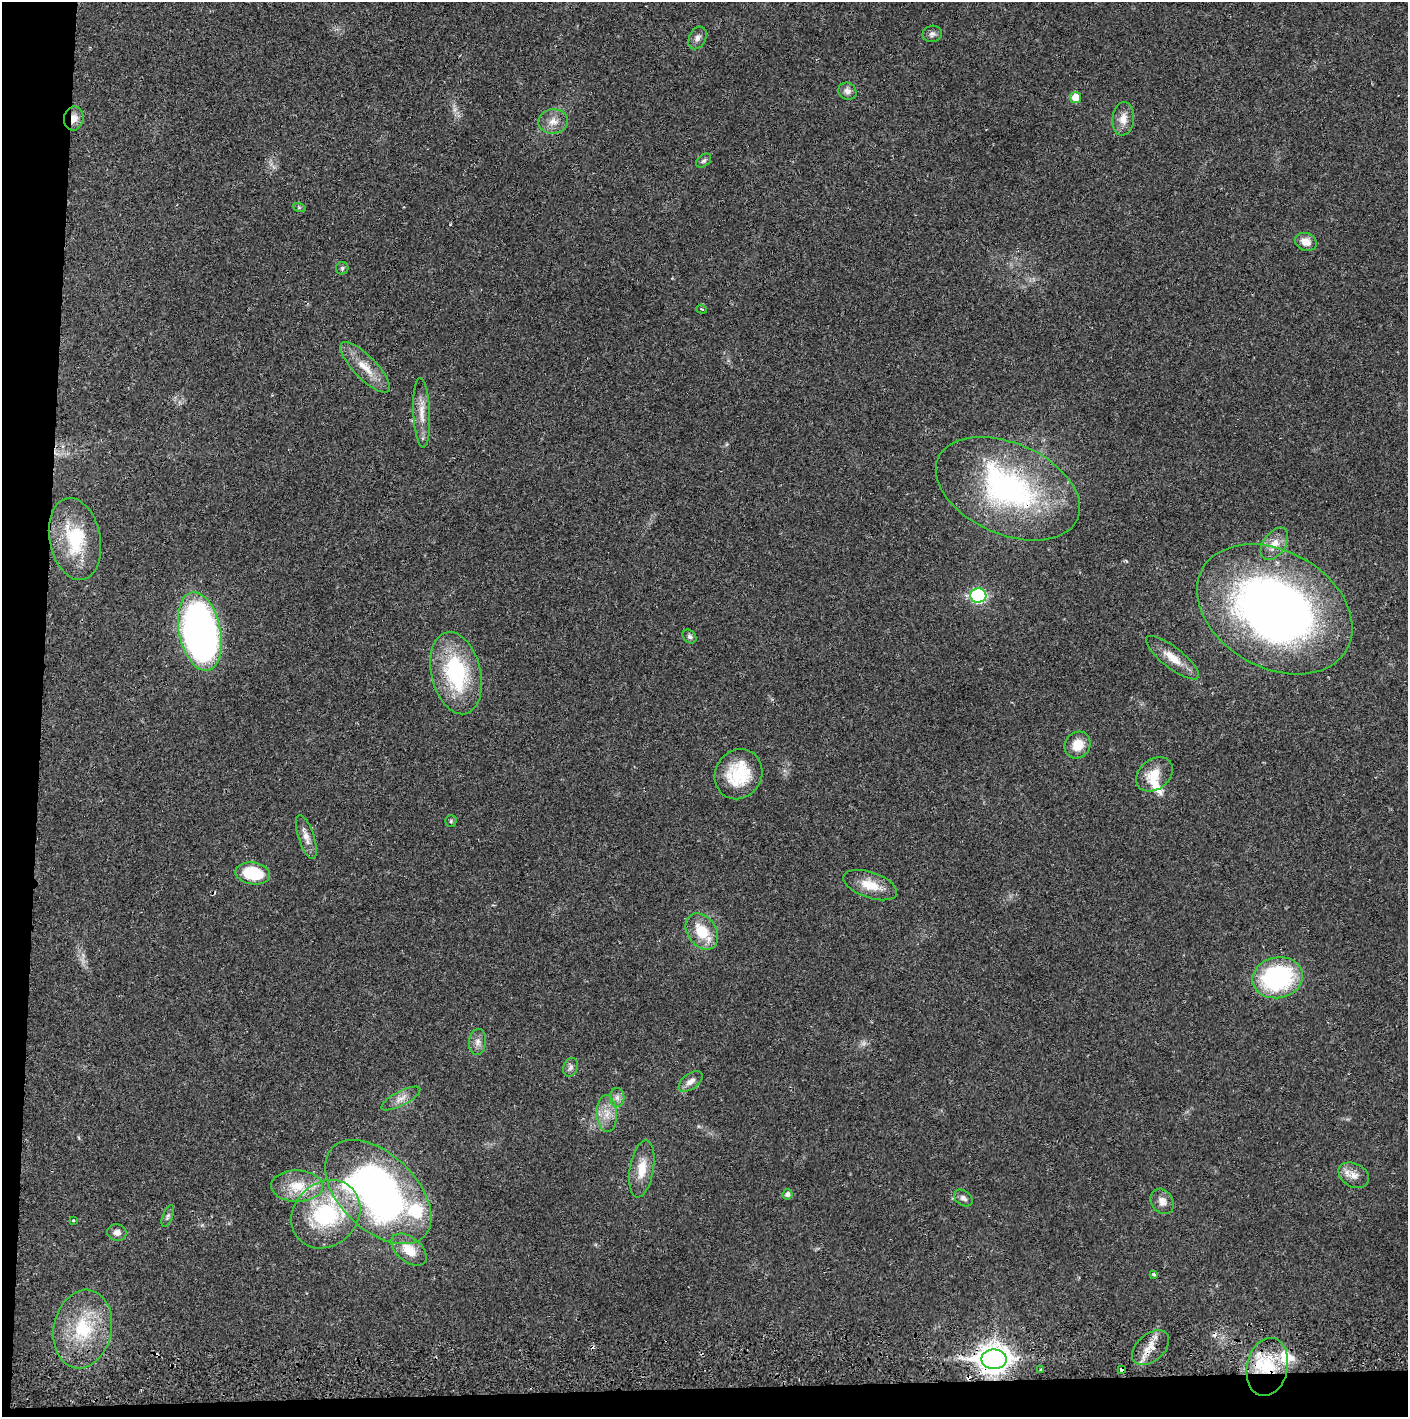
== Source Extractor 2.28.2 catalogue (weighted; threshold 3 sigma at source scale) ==
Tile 7 of 3 x 3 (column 1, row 3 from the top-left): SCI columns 4-1409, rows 56-1470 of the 4230 x 4358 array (HDU 1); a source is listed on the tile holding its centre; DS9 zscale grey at full resolution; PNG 1410 x 1419 px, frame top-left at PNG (2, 2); each listed source drawn as its Kron ellipse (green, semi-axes under 4 px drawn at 4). Shown black and unused: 5% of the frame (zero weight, under 2 of 3 exposures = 3% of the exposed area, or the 3 px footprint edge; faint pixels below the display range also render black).
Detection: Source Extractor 2.28.2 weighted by HDU 2 'WHT'; one run over the whole footprint, this tile lists its part. Background 0.0213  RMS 0.0035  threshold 0.0157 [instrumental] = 3 sigma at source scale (4.5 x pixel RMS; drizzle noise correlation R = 1.50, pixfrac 1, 0.05/0.05 arcsec/px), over >= 5 px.
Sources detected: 68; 1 too faint to see at this stretch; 5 cosmic-ray / hot-pixel residue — neither listed nor drawn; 5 inside a brighter listed object's ellipse — not listed separately; the other 57 listed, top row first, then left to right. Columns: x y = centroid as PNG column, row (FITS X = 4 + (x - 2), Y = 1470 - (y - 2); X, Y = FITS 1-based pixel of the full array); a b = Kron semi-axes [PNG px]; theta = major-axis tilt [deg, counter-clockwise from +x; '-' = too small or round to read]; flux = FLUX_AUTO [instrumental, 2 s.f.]
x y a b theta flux
932 34 10 8 11 1.3
697 38 12 8 62 1.8
847 91 9 8 - 1.8
1075 97 5 5 - 5.2
74 118 12 9 80 3.5
1123 119 17 11 84 3.8
553 121 15 12 6 3.7
704 161 8 6 39 0.8
299 207 6 4 -19 0.46
1306 242 11 8 -22 3.3
342 268 6 6 - 0.7
702 309 5 4 - 0.45
365 367 33 11 -45 7.1
422 413 35 8 -87 5
1008 489 76 45 -24 73
75 539 42 25 -79 22
1274 544 18 11 55 4.3
978 595 8 7 - 47
1275 609 83 58 -29 210
200 631 40 21 -78 180
690 637 8 6 -45 0.82
1172 658 32 10 -38 6.1
456 673 42 25 -77 34
1078 745 14 12 53 5.8
738 774 26 23 58 16
1154 774 20 15 39 7.2
451 821 5 5 - 0.55
306 837 23 7 -71 3.3
253 873 17 11 -9 16
870 885 28 13 -19 7.3
702 931 20 14 -55 11
1278 978 25 20 11 48
478 1042 13 8 84 2.1
571 1067 10 7 69 1.3
691 1081 14 7 37 2.2
617 1097 9 7 -90 1.6
401 1099 21 7 28 2.7
607 1113 18 10 -87 4.4
642 1169 29 12 80 6.8
1354 1175 16 11 -28 3.5
297 1186 26 15 -1 10
378 1192 64 38 -44 160
787 1194 5 5 - 1.2
963 1198 10 7 -36 1.4
1162 1201 13 11 -55 2.8
326 1214 37 31 44 34
168 1216 12 5 69 0.98
73 1220 3 3 - 0.34
117 1233 10 8 -11 1.9
409 1250 20 12 -39 6.8
1154 1274 4 3 - 0.77
83 1329 40 29 78 23
1151 1348 21 13 41 5.8
994 1359 12 10 0 440
1267 1367 29 20 78 19
1041 1369 3 3 - 0.93
1122 1369 4 3 - 4.6
Overlapping masked pixels (flux is a lower limit): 6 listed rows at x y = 74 118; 1008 489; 1151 1348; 994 1359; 1267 1367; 1122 1369